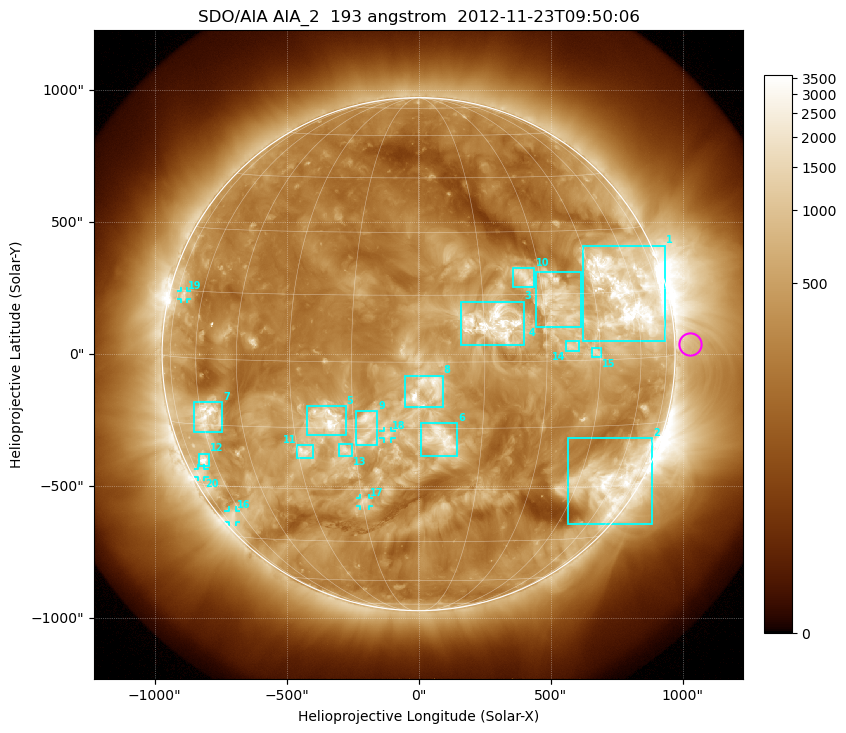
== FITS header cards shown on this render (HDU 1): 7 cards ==
TELESCOP= 'SDO/AIA'
INSTRUME= 'AIA_2'
WAVELNTH=                  193
WAVEUNIT= 'angstrom'
DATE-OBS= '2012-11-23T09:50:06.84'
CTYPE1  = 'HPLN-TAN'
CTYPE2  = 'HPLT-TAN'

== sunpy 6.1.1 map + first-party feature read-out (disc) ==
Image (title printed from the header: SDO/AIA AIA_2  193 angstrom  2012-11-23T09:50:06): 1024 x 1024 px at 2.4 arcsec/px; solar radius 972 arcsec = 405 px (full disc in frame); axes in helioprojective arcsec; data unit not stated in the header (colour bar unlabelled)
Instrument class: DISC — disc imager (sunpy class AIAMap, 193 A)
Bright regions (active regions / flare kernels): reference = the median radial profile (limb darkening/brightening removed); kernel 9 px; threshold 5 sigma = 823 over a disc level ~297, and >= 1.15x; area >= 12 px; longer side >= 10 px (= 24 arcsec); searched inside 0.97 R_sun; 22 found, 20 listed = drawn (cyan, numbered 1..; 5 of them under ~33 arcsec drawn as corner ticks so the feature stays visible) (cap 20 boxes per figure: the strongest are kept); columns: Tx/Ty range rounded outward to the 5 arcsec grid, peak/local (2 s.f.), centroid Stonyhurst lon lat
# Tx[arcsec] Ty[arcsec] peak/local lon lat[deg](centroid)
1 620..935 50..410 14 +57 +15
2 565..885 -645..-320 9.9 +58 -29
3 160..400 30..200 8.2 +17 +9
4 445..615 100..315 6.8 +34 +13
5 -425..-275 -305..-195 9.6 -21 -13
6 10..150 -390..-260 6 +5 -17
7 -850..-745 -295..-180 9.8 -58 -13
8 -55..90 -200..-80 5.3 +2 -6
9 -240..-155 -345..-215 5.8 -12 -15
10 355..440 255..330 6.5 +26 +19
11 -460..-395 -395..-345 7.9 -28 -21
12 -835..-795 -425..-375 8.8 -66 -24
13 -300..-250 -385..-340 5.2 -18 -20
14 560..610 10..50 5.4 +37 +3
15 655..690 -15..25 5.5 +44 +2
16 -720..-690 -635..-590 3.8 -67 -38
17 -220..-190 -575..-545 5.3 -14 -33
18 -135..-100 -320..-290 3.7 -7 -16
19 -900..-875 205..240 4 -70 +14
20 -835..-810 -465..-435 3.8 -71 -27
Off-limb structures (1.02-1.3 R_sun): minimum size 162 px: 4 found; the strongest spans PA ~230..310 deg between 1.02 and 1.3 R_sun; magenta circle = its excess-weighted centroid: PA ~270 deg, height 1.06 R_sun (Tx ~1030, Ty ~40 arcsec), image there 1.6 x the reference